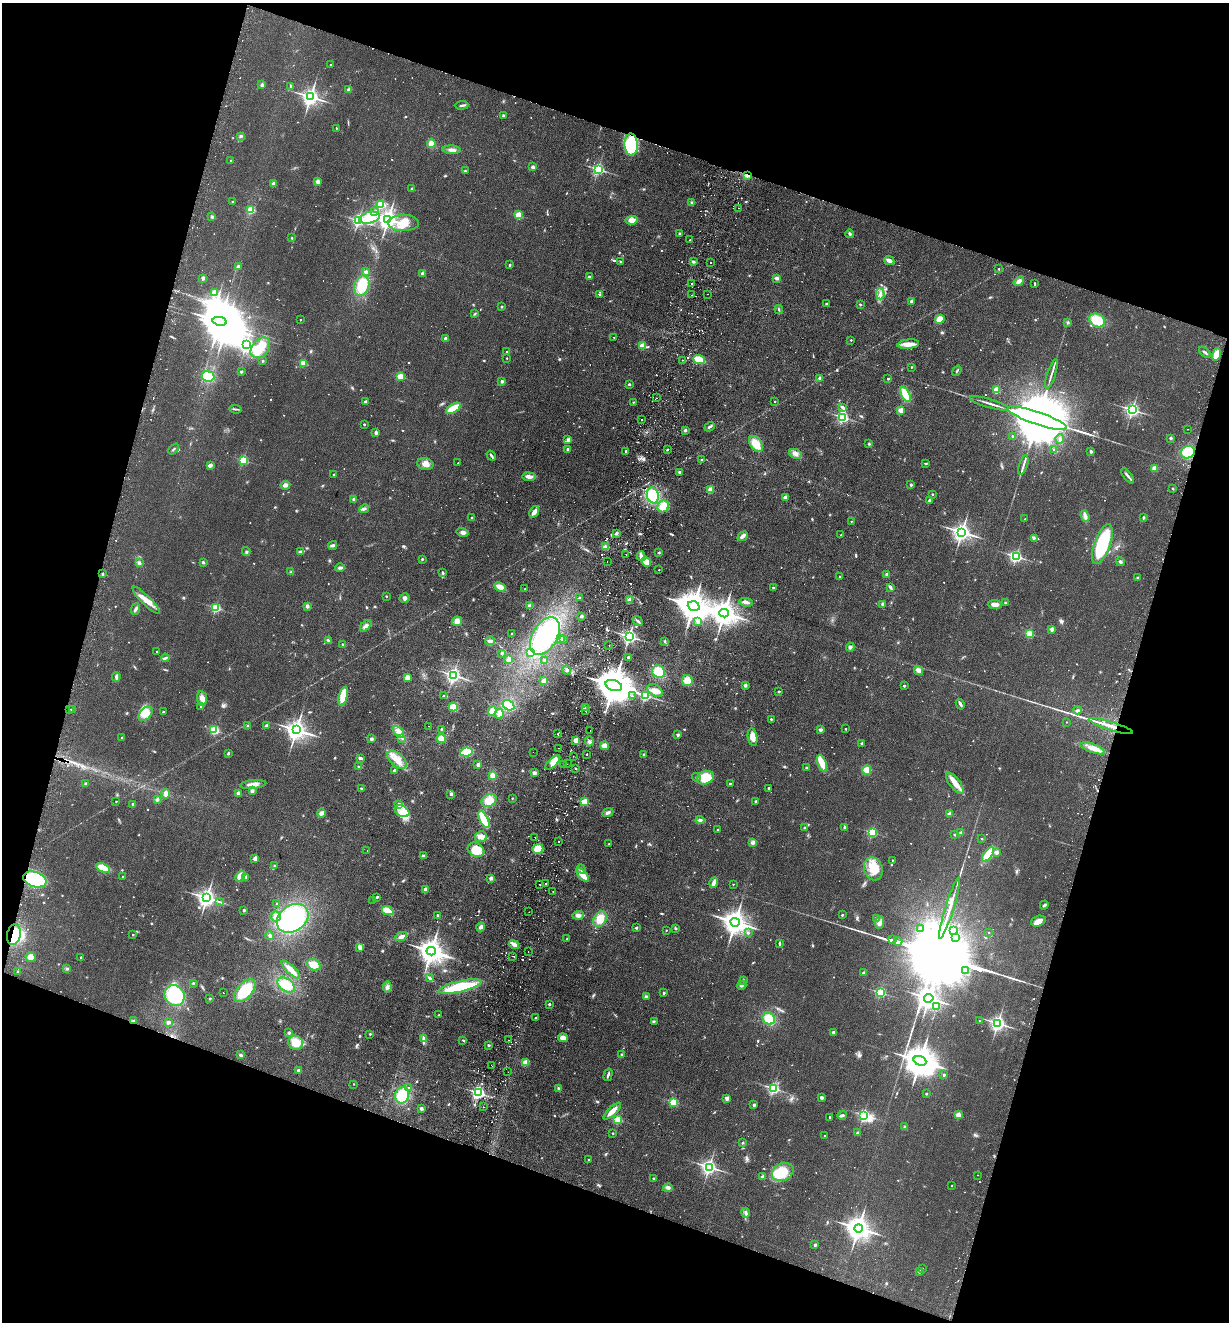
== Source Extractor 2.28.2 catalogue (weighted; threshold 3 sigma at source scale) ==
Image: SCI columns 313-5219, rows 21-5299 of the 5406 x 5319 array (HDU 1 of 3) = the unmasked area's bounding box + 8 px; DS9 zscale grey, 4 x 4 block average (1 PNG px = mean of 4 x 4 image px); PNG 1231 x 1324 px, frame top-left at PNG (2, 3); each listed source drawn as its Kron ellipse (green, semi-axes under 4 px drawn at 4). Shown black and unused: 36% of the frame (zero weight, under 2 of 3 exposures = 3% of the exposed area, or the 3 px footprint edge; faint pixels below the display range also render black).
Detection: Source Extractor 2.28.2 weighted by HDU 2 'WHT'. Background 0.0953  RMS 0.011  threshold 0.0479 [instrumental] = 3 sigma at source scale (4.5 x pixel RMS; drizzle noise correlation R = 1.50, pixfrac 1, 0.05/0.05 arcsec/px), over >= 5 px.
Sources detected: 1213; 14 too faint to see at this stretch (4 x 4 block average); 12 inside a brighter object's white glare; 65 cosmic-ray / hot-pixel residue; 4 long thin detections or spike segments (spike, bleed or trail) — neither listed nor drawn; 16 coinciding with a brighter row at this scale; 17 inside a brighter listed object's ellipse — not listed separately; of the other 1085, all 500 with FLUX_AUTO >= 5.93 (the completeness limit of this list) listed and drawn (585 fainter detections not listed), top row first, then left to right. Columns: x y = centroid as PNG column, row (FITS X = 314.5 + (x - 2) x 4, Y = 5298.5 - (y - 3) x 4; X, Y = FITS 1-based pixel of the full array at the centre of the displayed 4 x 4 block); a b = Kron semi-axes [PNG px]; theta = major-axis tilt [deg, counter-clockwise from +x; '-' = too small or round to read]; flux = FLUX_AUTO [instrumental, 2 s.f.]
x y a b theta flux
330 65 2 2 - 8.6
262 85 2 2 - 73
291 86 3 2 - 10
349 90 4 3 - 20
310 97 3 3 - 3400
462 105 7 2 4 12
504 115 2 2 - 16
336 128 2 2 - 9.9
241 136 3 3 - 8.4
431 144 4 4 - 58
631 144 11 6 -86 380
452 150 9 3 -2 31
231 161 2 2 - 31
533 167 2 2 - 70
598 169 2 2 - 1300
465 171 3 2 - 8.6
747 175 4 2 - 42
318 182 2 2 - 120
274 184 2 2 - 90
411 189 2 2 - 25
233 202 2 2 - 22
692 203 2 2 - 6
381 204 2 2 - 490
739 208 2 2 - 6.6
251 210 2 2 - 460
374 212 2 2 - 31
518 215 2 2 - 280
212 217 3 2 - 12
369 218 10 5 14 180
388 219 3 3 - 4600
358 220 2 2 - 1400
632 220 6 4 11 41
403 223 15 8 1 140
679 233 2 2 - 7.7
850 234 4 2 - 11
292 238 2 2 - 6.4
690 240 2 2 - 9.4
889 260 5 3 - 31
621 261 3 2 - 6.8
693 262 4 3 - 11
710 262 2 2 - 49
510 265 2 2 - 17
238 267 2 2 - 60
999 269 2 2 - 9.2
366 272 2 2 - 77
422 273 4 3 - 11
589 277 2 2 - 18
203 278 2 2 - 84
777 278 3 3 - 20
1019 281 6 3 39 28
1034 283 2 2 - 11
691 284 2 2 - 13
362 286 10 7 72 180
214 293 2 2 - 180
600 294 4 2 - 11
707 294 2 2 - 12
880 294 5 3 - 18
692 295 2 2 - 8.4
911 301 2 2 - 56
826 304 2 2 - 9.1
860 304 3 2 - 8.7
501 307 2 2 - 32
779 309 4 2 - 7.1
475 314 4 2 - 6.4
940 319 4 4 - 68
300 320 2 2 - 9.6
1097 320 8 6 -33 140
220 321 7 4 -11 24000
1068 323 3 3 - 8
613 337 2 2 - 7.9
446 339 4 3 - 22
851 340 2 2 - 9
246 344 2 2 - 1700
908 344 11 4 6 53
642 345 2 2 - 190
260 348 11 8 50 130
507 352 2 2 - 18
1205 352 7 2 -41 12
1216 354 6 4 77 62
507 358 2 2 - 8.4
683 360 2 2 - 14
699 360 6 3 -24 170
263 361 2 2 - 25
303 363 2 2 - 290
911 367 2 2 - 10
957 371 6 2 56 7.3
241 372 2 2 - 32
1051 374 16 2 72 24
208 376 6 5 - 190
400 376 2 2 - 330
820 378 2 2 - 56
888 379 2 2 - 21
502 381 2 2 - 58
629 384 2 2 - 22
996 390 2 2 - 290
905 394 8 4 -63 130
656 398 2 2 - 15
775 401 2 2 - 11
365 402 2 2 - 41
633 402 2 2 - 12
989 403 20 2 -16 33
842 407 2 2 - 19
453 408 8 3 30 140
235 409 6 2 -5 11
901 410 2 2 - 210
1132 410 2 2 - 2200
842 417 2 2 - 1400
1037 418 31 6 -19 140000
641 420 2 2 - 20
364 424 2 2 - 21
710 427 5 2 - 11
1187 429 2 2 - 10
685 430 3 3 - 12
376 433 2 2 - 86
1012 436 2 2 - 13
1171 438 2 2 - 42
1060 439 4 3 - 13
568 440 4 3 - 21
756 444 9 5 -56 100
869 444 3 2 - 7.1
173 449 6 2 47 7.2
568 449 2 2 - 52
667 450 2 2 - 18
1053 450 4 2 - 6.3
626 451 2 2 - 19
1091 451 3 2 - 11
1188 452 7 6 - 220
795 454 6 4 -24 28
491 456 5 2 - 13
243 460 2 2 - 620
702 460 2 2 - 16
458 463 2 2 - 8.1
926 463 3 2 - 6.4
425 464 8 6 -12 43
210 465 4 3 - 16
1023 465 10 2 71 23
1155 468 2 2 - 230
680 472 3 2 - 20
334 474 2 2 - 17
1128 476 9 2 -53 18
529 477 6 3 -8 36
285 485 5 3 - 21
911 485 2 2 - 31
1173 488 2 2 - 20
711 490 2 2 - 200
932 494 2 2 - 12
653 495 8 5 -74 270
785 498 2 2 - 84
353 499 3 2 - 10
930 500 4 2 - 16
663 506 6 5 - 98
364 509 5 3 - 13
534 512 6 3 55 47
1085 516 6 3 -68 19
1143 517 2 2 - 39
472 518 2 2 - 13
1025 519 2 2 - 8.5
851 521 2 2 - 7.6
463 532 6 4 -14 23
962 532 3 3 - 4100
616 533 3 3 - 10
841 535 2 2 - 15
743 536 6 3 39 28
1034 538 3 2 - 7
1102 544 21 8 70 400
332 545 5 3 - 17
605 547 3 2 - 10
246 552 4 3 - 10
301 552 3 2 - 9
659 553 3 2 - 6.4
626 554 2 2 - 9.6
641 556 5 3 - 45
1016 557 2 2 - 1400
422 559 3 2 - 6.5
607 561 2 2 - 8.6
203 562 2 2 - 23
646 562 5 3 - 98
1120 562 4 2 - 13
139 563 4 2 - 20
340 568 4 3 - 16
659 570 2 2 - 10
291 572 3 3 - 8.2
443 573 4 2 - 9.2
102 574 2 2 - 22
887 574 2 2 - 82
840 577 2 2 - 12
1137 578 2 2 - 33
500 587 6 3 -25 76
890 587 3 2 - 20
773 588 2 2 - 21
525 589 2 2 - 17
386 596 2 2 - 14
404 598 5 4 - 21
579 598 3 2 - 6.5
146 600 19 4 -45 75
630 600 4 3 - 18
746 602 6 3 -12 26
1005 603 2 2 - 27
882 604 3 3 - 11
995 604 7 4 -6 36
307 606 4 3 - 15
530 606 4 4 - 19
694 606 6 4 -19 15000
216 608 2 2 - 690
135 609 6 3 68 16
724 613 5 4 - 9000
581 616 2 2 - 23
457 621 5 5 - 37
638 621 5 2 - 14
698 621 2 2 - 67
366 626 7 4 46 23
1052 629 2 2 - 100
512 633 2 2 - 11
1029 634 2 2 - 450
545 636 20 12 60 610
629 637 3 2 - 2200
560 638 2 2 - 160
563 639 2 2 - 7.8
328 640 4 2 - 9.2
490 641 5 3 - 23
665 641 3 2 - 6.7
343 645 2 2 - 36
609 646 2 2 - 18
850 647 4 3 - 12
157 652 2 2 - 15
530 652 4 3 - 29
502 653 3 2 - 7.2
628 657 2 2 - 29
165 658 4 3 - 12
508 660 4 3 - 17
545 660 4 2 - 6.7
567 670 5 3 - 12
919 670 5 3 - 46
659 672 7 6 - 130
453 675 2 2 - 2200
116 677 4 3 - 15
407 678 4 3 - 50
543 681 3 2 - 41
687 681 5 5 - 81
745 685 2 2 - 52
614 686 8 5 -19 26000
904 686 2 2 - 22
655 690 8 5 -33 37
779 692 2 2 - 28
343 696 9 3 77 190
443 696 2 2 - 19
632 696 2 2 - 7
645 696 2 2 - 810
202 698 7 5 -83 33
960 704 5 2 - 19
508 705 6 4 -31 180
201 706 2 2 - 6
453 707 4 4 - 97
585 707 3 2 - 9.2
69 709 2 2 - 6
73 709 2 2 - 24
1078 710 4 3 - 11
492 711 5 3 - 96
585 711 2 2 - 6.4
163 712 2 2 - 15
145 714 8 5 45 100
499 714 5 3 - 41
771 719 2 2 - 14
1066 722 2 2 - 6.2
248 726 3 2 - 8.5
266 726 2 2 - 57
429 726 2 2 - 6.8
1111 726 23 2 -17 67
441 729 2 2 - 14
845 729 2 2 - 12
213 730 2 2 - 350
296 730 4 3 - 4900
590 730 2 2 - 7.9
820 730 2 2 - 64
398 732 7 4 -47 48
558 734 2 2 - 6.5
678 735 2 2 - 40
753 737 9 4 -81 51
122 738 2 2 - 28
402 738 2 2 - 9.3
441 738 4 4 - 79
371 739 2 2 - 50
576 740 2 2 - 220
589 741 5 3 - 16
861 743 2 2 - 27
604 746 4 4 - 43
559 748 2 2 - 19
1093 748 13 4 -19 51
466 752 6 4 9 180
533 752 2 2 - 6.6
228 753 3 2 - 11
586 754 2 2 - 7.9
644 754 2 2 - 17
573 756 2 2 - 9.4
360 758 3 2 - 14
397 760 11 6 -41 82
553 762 9 3 44 42
822 763 9 4 -68 130
564 764 2 2 - 9.5
567 764 2 2 - 8.5
478 765 2 2 - 67
359 767 2 2 - 8
806 768 2 2 - 22
575 769 2 2 - 10
867 770 5 4 - 68
394 771 2 2 - 42
534 773 2 2 - 88
493 776 4 2 - 62
696 777 4 2 - 6.4
705 778 8 6 21 150
730 783 2 2 - 11
955 783 13 5 -52 63
86 784 3 3 - 6.9
253 784 13 3 5 41
361 788 3 2 - 6.9
768 788 2 2 - 19
252 791 4 3 - 15
238 793 2 2 - 78
166 794 5 2 - 36
451 794 2 2 - 15
512 798 2 2 - 11
157 799 2 2 - 58
489 800 8 6 26 84
116 801 2 2 - 6.2
755 801 2 2 - 23
585 802 2 2 - 320
132 804 2 2 - 24
399 804 2 2 - 37
402 811 8 5 -26 62
321 813 4 3 - 16
608 813 6 3 24 20
950 814 2 2 - 110
484 819 9 4 -63 180
700 820 4 3 - 16
845 827 4 2 - 15
805 828 3 2 - 7.2
718 830 2 2 - 16
872 832 2 2 - 610
961 833 2 2 - 76
954 835 2 2 - 17
481 837 6 5 - 32
535 837 2 2 - 28
982 839 2 2 - 13
558 841 2 2 - 5.9
753 843 4 2 - 9.2
609 844 2 2 - 8.8
538 849 5 5 - 91
476 850 9 6 -32 120
367 851 2 2 - 7.8
996 852 2 2 - 84
988 854 8 4 55 150
423 856 3 3 - 13
255 858 2 2 - 120
892 860 2 2 - 9.4
275 866 3 2 - 7
103 868 7 3 -26 110
581 869 5 3 - 18
873 869 12 9 -72 120
583 875 8 3 -50 88
123 876 2 2 - 7.1
240 876 6 4 50 74
246 877 4 3 - 12
491 878 3 3 - 18
35 879 12 7 -20 560
714 883 5 2 - 44
546 884 2 2 - 17
733 884 2 2 - 7.8
540 885 2 2 - 6.7
425 890 3 2 - 29
553 892 2 2 - 6.5
377 897 2 2 - 23
207 898 3 3 - 4000
373 900 2 2 - 6.3
220 902 3 2 - 6.3
277 904 2 2 - 19
1044 905 5 2 - 14
949 908 32 2 73 86
244 910 2 2 - 37
387 911 6 3 -24 100
529 912 2 2 - 7.4
437 915 2 2 - 7.8
578 915 5 4 - 23
842 915 2 2 - 16
276 916 5 5 - 30
293 918 17 13 35 710
876 918 3 2 - 8
600 919 8 6 62 96
1038 921 7 5 19 32
735 922 4 4 - 9000
880 922 6 4 80 23
481 927 4 3 - 23
636 928 2 2 - 35
675 928 3 2 - 8.2
921 928 2 2 - 25
666 930 2 2 - 9.5
954 930 2 2 - 9.2
989 932 2 2 - 9.9
748 933 2 2 - 12
14 935 10 7 78 150
133 935 2 2 - 11
270 936 4 3 - 15
401 936 6 4 27 35
956 938 2 2 - 27
566 939 2 2 - 7.2
892 940 4 2 - 4100
898 941 4 2 - 6800
514 944 5 2 - 52
780 944 3 2 - 12
360 947 4 3 - 38
431 951 4 4 - 8800
528 952 2 2 - 25
513 956 2 2 - 40
31 957 5 4 - 44
81 957 2 2 - 15
314 965 7 5 -30 77
67 968 3 2 - 8.5
291 970 12 3 -44 64
966 971 3 2 - 7.7
18 972 3 2 - 6.1
864 973 2 2 - 56
429 978 4 3 - 11
744 981 4 2 - 6.7
193 983 3 3 - 5.9
286 985 9 6 -34 130
742 985 5 4 - 17
460 986 22 5 12 280
387 987 5 4 - 21
245 991 13 7 49 270
880 992 2 2 - 690
223 993 2 2 - 10
664 993 2 2 - 26
175 995 11 9 -50 380
646 996 4 3 - 10
210 998 3 2 - 7
929 998 4 4 - 5900
549 1004 2 2 - 27
936 1006 2 2 - 15
438 1015 2 2 - 6.8
536 1017 2 2 - 9.5
769 1019 6 5 - 160
134 1021 3 2 - 6.9
654 1021 3 2 - 6.2
979 1021 2 2 - 7.3
168 1022 3 2 - 21
998 1023 2 2 - 2600
833 1032 2 2 - 54
289 1033 3 3 - 10
370 1034 2 2 - 7
424 1038 4 3 - 12
563 1038 5 4 - 40
463 1040 3 2 - 6.3
508 1040 2 2 - 13
296 1043 7 7 - 120
488 1045 2 2 - 31
240 1055 3 3 - 12
622 1055 2 2 - 35
920 1061 6 4 -20 18000
526 1063 2 2 - 250
492 1065 2 2 - 19
299 1070 3 2 - 13
508 1072 2 2 - 7.7
608 1075 6 2 74 14
944 1075 2 2 - 28
354 1084 2 2 - 7.4
408 1088 2 2 - 7.7
559 1088 3 3 - 9.1
773 1088 2 2 - 1300
478 1093 3 2 - 1900
926 1094 2 2 - 27
402 1095 8 7 - 230
822 1097 3 3 - 14
727 1098 2 2 - 110
673 1102 2 2 - 500
754 1105 2 2 - 42
483 1107 2 2 - 9.1
421 1108 2 2 - 65
612 1111 11 3 43 76
842 1115 5 3 - 15
863 1115 3 2 - 1000
958 1115 2 2 - 180
830 1118 2 2 - 9.1
618 1120 2 2 - 470
905 1127 2 2 - 16
613 1133 2 2 - 7.6
857 1133 2 2 - 50
825 1136 2 2 - 14
743 1143 2 2 - 13
589 1160 2 2 - 6.5
709 1167 2 2 - 2600
783 1172 11 8 27 170
977 1175 2 2 - 6.2
762 1177 2 2 - 79
653 1178 2 2 - 18
952 1186 2 2 - 6.4
668 1188 5 4 - 19
745 1213 5 3 - 14
858 1228 4 4 - 7400
815 1245 2 2 - 41
922 1268 2 2 - 8.7
919 1271 2 2 - 37
Overlapping masked pixels (flux is a lower limit): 5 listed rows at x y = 747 175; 1111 726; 35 879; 14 935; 134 1021
Diffuse or blended objects may show on this block-average render without a row.